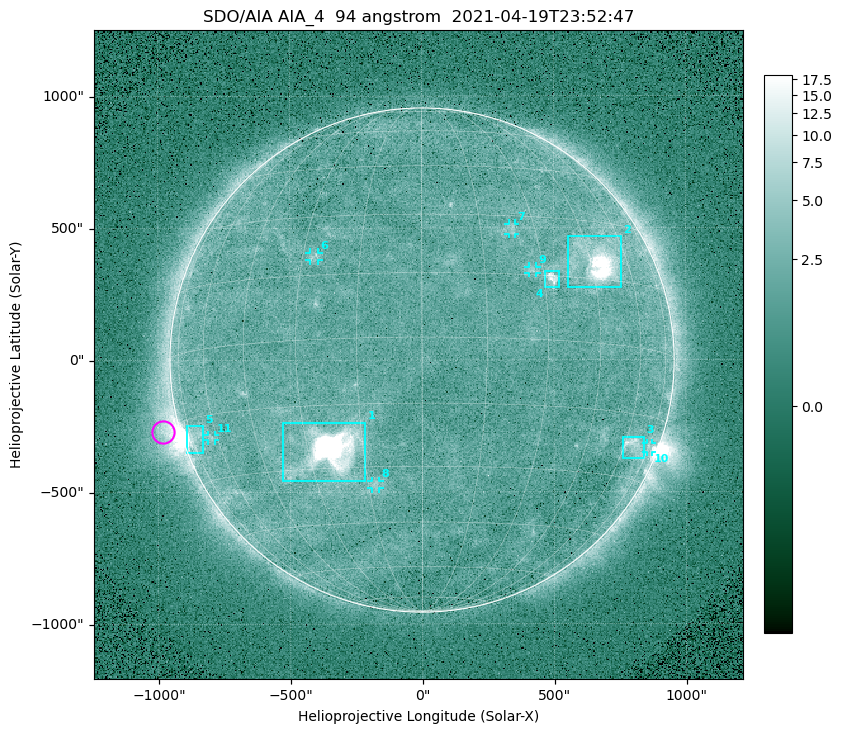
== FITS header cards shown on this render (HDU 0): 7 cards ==
TELESCOP= 'SDO/AIA '
INSTRUME= 'AIA_4   '
WAVELNTH=                   94
WAVEUNIT= 'angstrom'
DATE-OBS= '2021-04-19T23:52:47.15'
CTYPE1  = 'HPLN-TAN'
CTYPE2  = 'HPLT-TAN'

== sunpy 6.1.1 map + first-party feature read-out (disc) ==
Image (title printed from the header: SDO/AIA AIA_4  94 angstrom  2021-04-19T23:52:47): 512 x 512 px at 4.8 arcsec/px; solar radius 955 arcsec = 199 px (full disc in frame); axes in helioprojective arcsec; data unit not stated in the header (colour bar unlabelled)
Orientation: roll -0.137 deg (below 1 deg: not rotated)
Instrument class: DISC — disc imager (sunpy class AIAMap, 94 A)
Bright regions (active regions / flare kernels): reference = the median radial profile (limb darkening/brightening removed); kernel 5 px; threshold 5 sigma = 2.58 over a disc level ~1.79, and >= 1.15x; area >= 9 px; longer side >= 5 px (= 24 arcsec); searched inside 0.97 R_sun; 11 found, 11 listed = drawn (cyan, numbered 1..; 6 of them under ~33 arcsec drawn as corner ticks so the feature stays visible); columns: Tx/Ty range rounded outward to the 10 arcsec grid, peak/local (2 s.f.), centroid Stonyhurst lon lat
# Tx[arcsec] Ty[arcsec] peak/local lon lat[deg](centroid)
1 -530..-210 -460..-230 1686 -24 -26
2 550..760 270..470 35 +48 +20
3 760..840 -380..-290 4.5 +65 -22
4 460..520 270..340 6.5 +32 +14
5 -900..-830 -350..-250 6.3 -73 -19
6 -430..-390 380..410 2.9 -27 +20
7 330..360 470..520 2.8 +23 +26
8 -190..-160 -490..-450 3 -13 -34
9 400..440 330..360 2.9 +27 +16
10 850..870 -350..-310 2.9 +75 -22
11 -810..-780 -300..-280 2.6 -63 -20
Off-limb structures (1.02-1.3 R_sun): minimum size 50 px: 5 found; the strongest spans PA ~90..115 deg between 1.02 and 1.21 R_sun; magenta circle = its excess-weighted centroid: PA ~105 deg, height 1.07 R_sun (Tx ~-980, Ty ~-270 arcsec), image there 4.8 x the reference